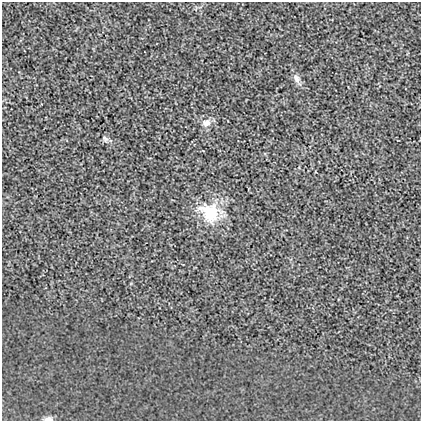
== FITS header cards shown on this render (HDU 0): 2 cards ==
NAXIS1  =                  419
NAXIS2  =                  419

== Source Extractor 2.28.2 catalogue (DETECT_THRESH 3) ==
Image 419 x 419 px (HDU 0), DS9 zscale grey, 1 PNG px = 1 image px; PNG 423 x 423 px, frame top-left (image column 1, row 419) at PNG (2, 2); no overlay
Background 0.00157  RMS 0.018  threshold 0.055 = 3 sigma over >= 5 px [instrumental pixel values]
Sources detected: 5; all 5 listed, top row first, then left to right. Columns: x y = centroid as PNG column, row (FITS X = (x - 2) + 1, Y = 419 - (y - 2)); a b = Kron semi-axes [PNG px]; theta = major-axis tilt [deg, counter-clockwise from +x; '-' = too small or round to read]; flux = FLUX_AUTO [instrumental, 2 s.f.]
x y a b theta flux
296 79 14 8 -65 6.6
206 123 13 10 29 8.8
105 139 9 6 -31 3.5
210 212 27 22 -39 50
49 419 11 6 2 4.9
At the frame edge (FLAGS 8, measured only in part): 1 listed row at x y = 49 419